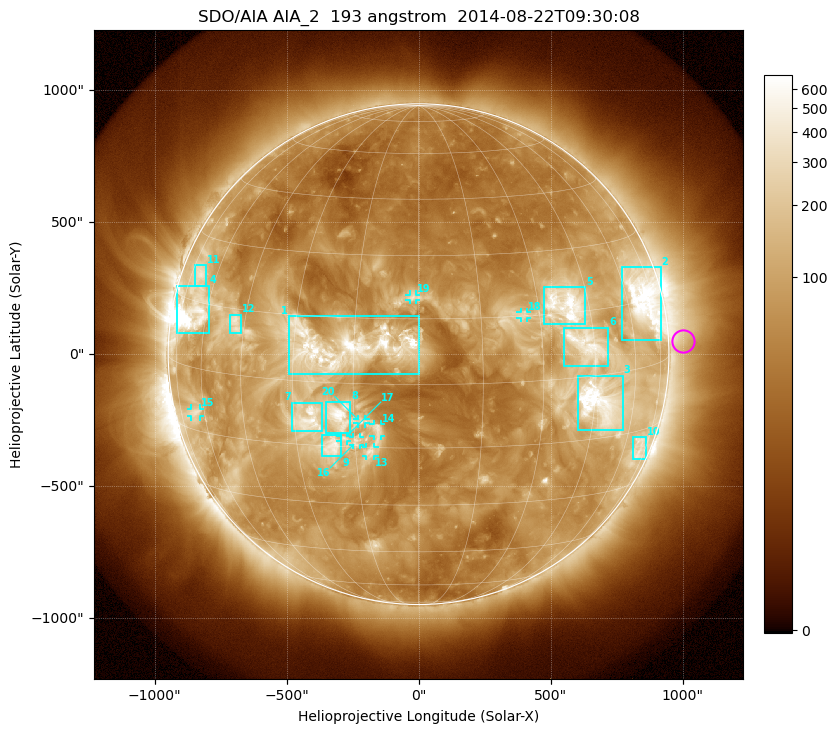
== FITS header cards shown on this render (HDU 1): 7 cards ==
TELESCOP= 'SDO/AIA'
INSTRUME= 'AIA_2'
WAVELNTH=                  193
WAVEUNIT= 'angstrom'
DATE-OBS= '2014-08-22T09:30:08.98'
CTYPE1  = 'HPLN-TAN'
CTYPE2  = 'HPLT-TAN'

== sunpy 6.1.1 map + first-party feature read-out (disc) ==
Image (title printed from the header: SDO/AIA AIA_2  193 angstrom  2014-08-22T09:30:08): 1024 x 1024 px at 2.4 arcsec/px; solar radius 949 arcsec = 395 px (full disc in frame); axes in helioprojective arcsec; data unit not stated in the header (colour bar unlabelled)
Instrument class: DISC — disc imager (sunpy class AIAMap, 193 A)
Bright regions (active regions / flare kernels): reference = the median radial profile (limb darkening/brightening removed); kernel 9 px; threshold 5 sigma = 194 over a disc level ~63.6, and >= 1.15x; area >= 12 px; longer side >= 9 px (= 22 arcsec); searched inside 0.97 R_sun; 20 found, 20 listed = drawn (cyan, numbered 1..; 8 of them under ~33 arcsec drawn as corner ticks so the feature stays visible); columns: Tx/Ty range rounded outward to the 5 arcsec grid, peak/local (2 s.f.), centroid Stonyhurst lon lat
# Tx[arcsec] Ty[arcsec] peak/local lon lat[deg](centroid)
1 -495..0 -75..145 12 -18 +8
2 770..920 55..330 12 +68 +15
3 600..775 -285..-80 17 +47 -7
4 -920..-795 80..260 35 -67 +12
5 475..630 110..255 12 +38 +17
6 550..720 -45..100 8.5 +43 +7
7 -480..-365 -295..-185 9.3 -26 -9
8 -350..-260 -300..-180 9.2 -19 -8
9 -370..-290 -390..-305 8.1 -21 -15
10 810..865 -395..-315 4.5 +69 -19
11 -850..-805 260..335 5 -69 +21
12 -715..-675 80..150 5.9 -48 +12
13 -200..-165 -390..-350 6.2 -11 -16
14 -170..-145 -310..-265 5.7 -9 -11
15 -865..-825 -235..-205 4.5 -65 -11
16 -250..-220 -345..-315 5.1 -15 -14
17 -295..-270 -330..-310 5.4 -18 -13
18 385..410 135..160 4.9 +26 +15
19 -35..-10 205..225 4.4 -1 +20
20 -230..-200 -265..-245 4.7 -13 -9
Off-limb structures (1.02-1.3 R_sun): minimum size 162 px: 3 found; the strongest spans PA ~240..305 deg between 1.02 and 1.3 R_sun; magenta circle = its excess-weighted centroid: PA ~275 deg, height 1.06 R_sun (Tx ~1000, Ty ~50 arcsec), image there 1.8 x the reference